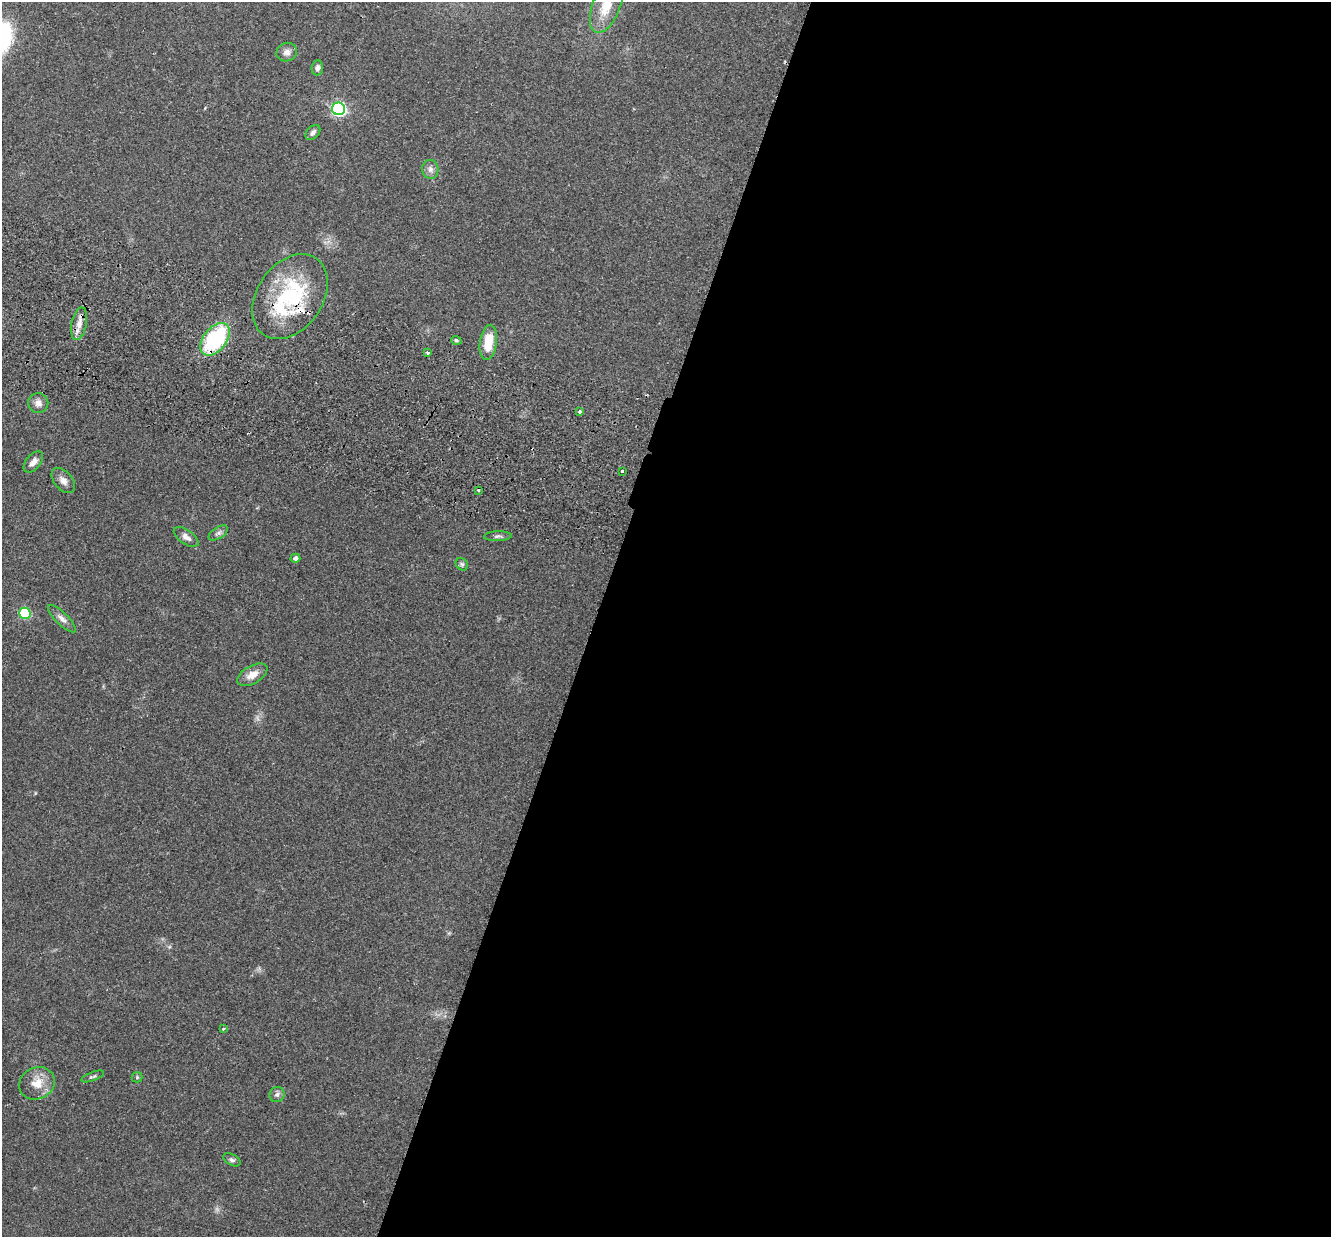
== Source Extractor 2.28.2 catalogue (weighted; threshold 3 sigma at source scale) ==
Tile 12 of 4 x 4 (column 4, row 3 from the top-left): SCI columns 4009-5337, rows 1422-2656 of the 5357 x 5440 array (HDU 1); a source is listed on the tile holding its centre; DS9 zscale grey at full resolution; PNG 1333 x 1239 px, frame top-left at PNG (2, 2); each listed source drawn as its Kron ellipse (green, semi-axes under 4 px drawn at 4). Shown black and unused: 55% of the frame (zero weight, under 2 of 3 exposures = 3% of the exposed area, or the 3 px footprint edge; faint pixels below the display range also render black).
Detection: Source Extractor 2.28.2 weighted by HDU 2 'WHT'; one run over the whole footprint, this tile lists its part. Background 0.0531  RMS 0.0079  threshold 0.0354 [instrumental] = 3 sigma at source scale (4.5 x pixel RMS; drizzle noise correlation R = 1.50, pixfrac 1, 0.05/0.05 arcsec/px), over >= 5 px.
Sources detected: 35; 1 cosmic-ray / hot-pixel residue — neither listed nor drawn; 2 inside a brighter listed object's ellipse — not listed separately; the other 32 listed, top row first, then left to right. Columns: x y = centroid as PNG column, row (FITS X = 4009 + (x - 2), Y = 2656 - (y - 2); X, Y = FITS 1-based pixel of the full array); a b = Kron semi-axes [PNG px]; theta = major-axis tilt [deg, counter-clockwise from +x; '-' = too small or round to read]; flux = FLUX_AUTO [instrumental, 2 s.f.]
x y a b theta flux
606 6 28 13 68 20
287 52 10 9 - 3.9
317 68 7 5 83 2.9
338 109 6 6 - 140
313 132 9 6 46 3
430 169 9 8 - 3.4
290 297 46 32 55 74
79 324 16 7 79 6.5
215 339 18 11 51 75
456 340 5 3 - 1.1
488 342 18 8 82 17
428 353 3 3 - 2.6
38 403 10 10 - 4.5
579 412 3 3 - 2.1
33 462 12 7 49 4.1
622 471 3 2 - 2.1
63 481 14 9 -49 4.8
479 490 3 3 - 9.4
218 533 11 5 32 2.5
498 536 14 5 2 2.2
186 537 14 7 -35 4.1
295 558 5 4 - 2.5
462 564 7 5 -44 1.4
25 613 6 5 - 51
62 619 18 6 -44 4.3
252 675 16 9 29 8.1
224 1029 4 4 - 1.3
93 1076 12 4 20 1.6
137 1077 5 5 - 1
37 1083 18 15 28 12
277 1095 8 7 - 2.3
232 1160 9 5 -29 2
Overlapping masked pixels (flux is a lower limit): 3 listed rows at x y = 290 297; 79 324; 215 339
Isophote crosses this tile's border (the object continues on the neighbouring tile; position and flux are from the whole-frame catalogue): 1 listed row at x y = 606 6